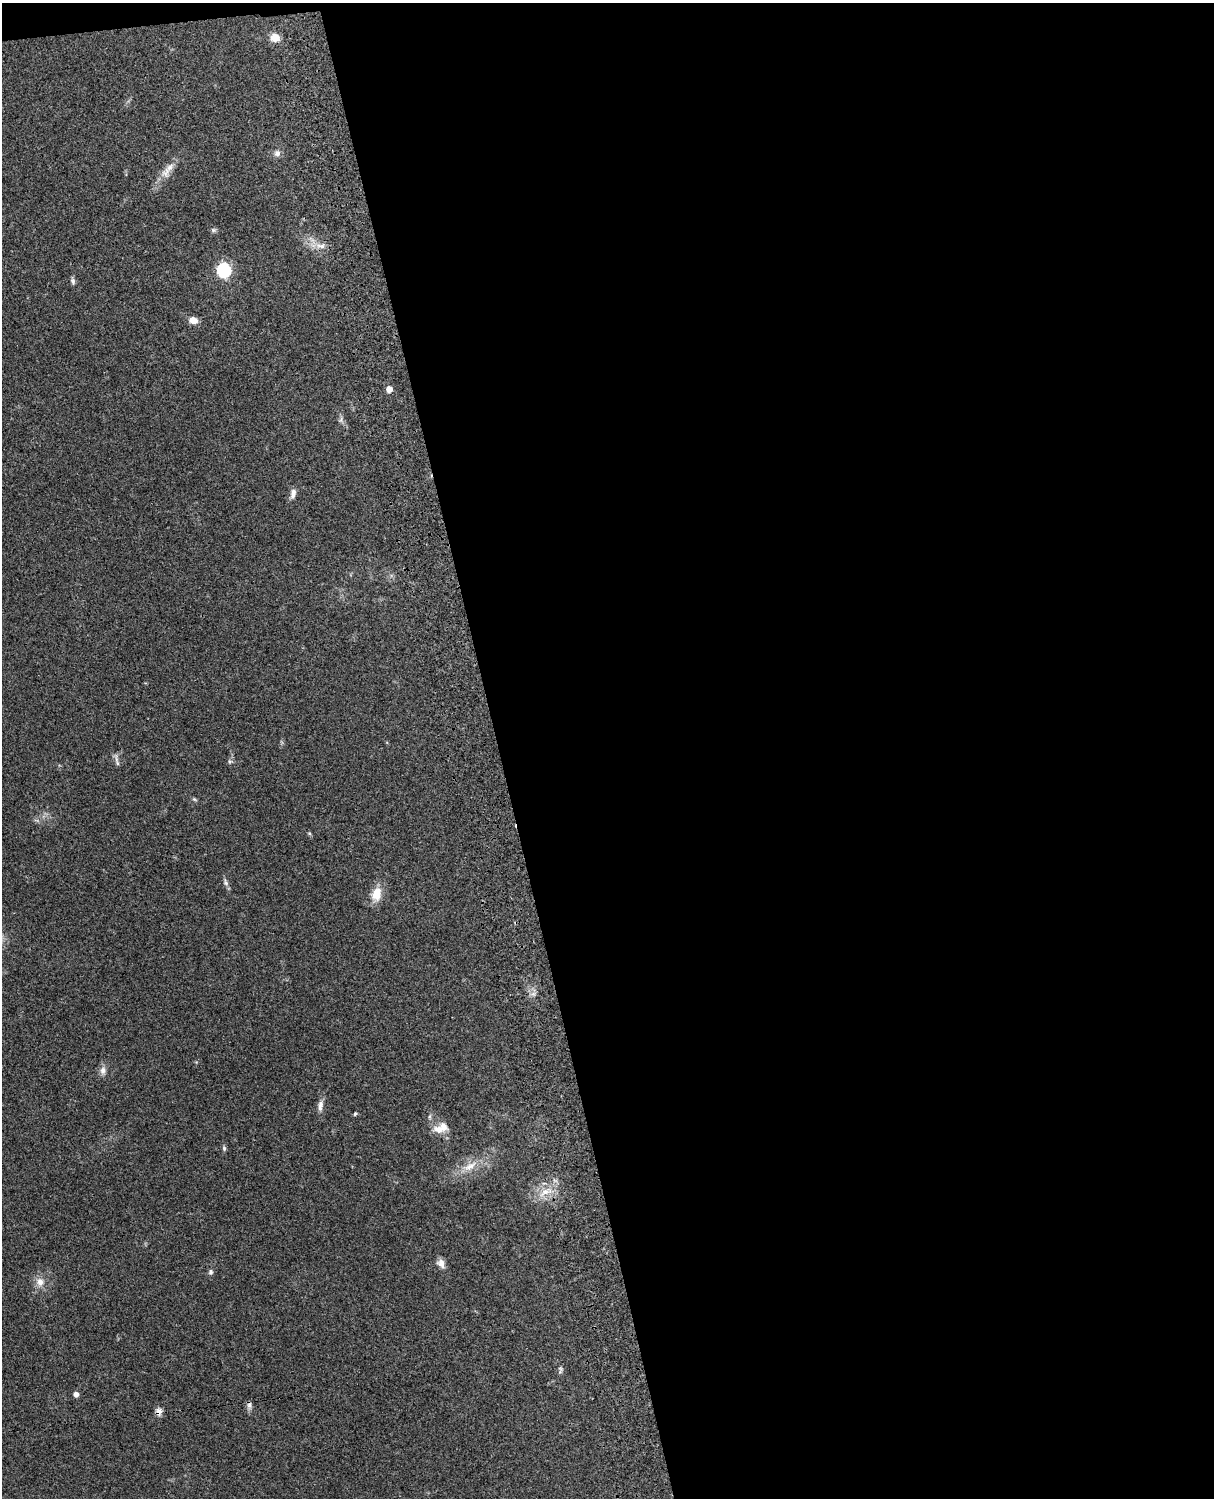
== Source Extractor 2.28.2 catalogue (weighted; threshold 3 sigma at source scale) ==
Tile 4 of 4 x 3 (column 4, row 1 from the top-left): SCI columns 3756-4967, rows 3156-4651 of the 5088 x 4928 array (HDU 1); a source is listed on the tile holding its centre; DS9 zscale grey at full resolution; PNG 1216 x 1500 px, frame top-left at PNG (2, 3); no overlay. Shown black and unused: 59% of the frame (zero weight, under 3 of 4 exposures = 6% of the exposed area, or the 3 px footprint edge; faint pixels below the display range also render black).
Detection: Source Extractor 2.28.2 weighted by HDU 2 'WHT'; one run over the whole footprint, this tile lists its part. Background 0.24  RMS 0.0087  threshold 0.0389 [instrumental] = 3 sigma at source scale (4.5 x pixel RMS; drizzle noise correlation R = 1.50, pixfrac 1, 0.05/0.05 arcsec/px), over >= 5 px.
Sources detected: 33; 1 inside a brighter listed object's ellipse — not listed separately; the other 32 listed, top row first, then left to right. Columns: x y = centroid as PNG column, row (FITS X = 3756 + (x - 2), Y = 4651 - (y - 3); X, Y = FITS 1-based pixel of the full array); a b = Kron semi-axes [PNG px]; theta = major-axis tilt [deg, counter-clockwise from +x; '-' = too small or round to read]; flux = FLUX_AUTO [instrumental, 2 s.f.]
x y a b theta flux
275 37 9 7 -6 11
277 153 8 8 - 3.7
167 170 29 10 53 11
213 230 7 5 0 1.7
321 246 17 7 -4 7.3
224 270 6 6 - 160
73 281 9 5 -77 2.3
193 320 8 6 -14 8.6
389 389 5 5 - 9.1
341 419 11 4 75 2.2
293 494 13 7 81 4.5
116 759 18 4 -76 2.8
230 761 8 6 90 1.9
194 799 8 4 -35 1.3
309 833 6 4 -44 1.1
226 882 10 6 -73 2.7
376 894 19 12 76 14
533 994 7 4 18 2.2
103 1070 10 8 90 4.6
320 1105 15 6 82 4.9
355 1114 5 4 - 1.1
439 1129 16 10 -12 9.1
224 1148 7 5 -89 1.7
470 1166 25 10 28 14
545 1192 20 8 36 11
441 1263 11 8 -63 5.1
211 1272 8 6 70 1.9
40 1282 12 11 - 7.7
560 1368 7 6 - 1.9
76 1394 5 4 - 5.1
249 1405 13 5 -84 3
159 1412 10 8 -87 4.3
Overlapping masked pixels (flux is a lower limit): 2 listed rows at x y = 249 1405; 159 1412